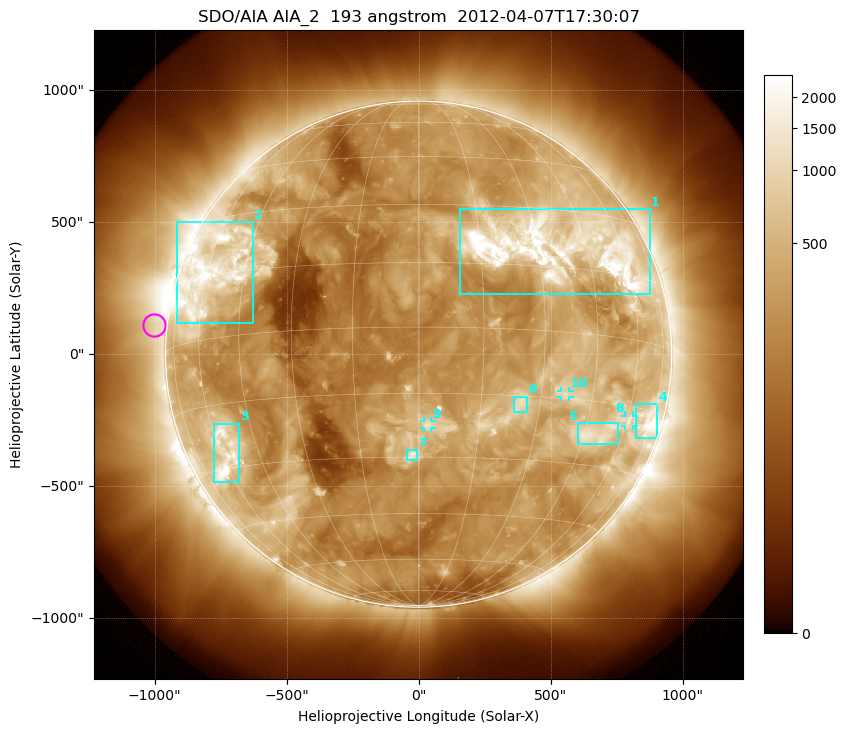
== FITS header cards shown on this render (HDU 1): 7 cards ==
TELESCOP= 'SDO/AIA'
INSTRUME= 'AIA_2'
WAVELNTH=                  193
WAVEUNIT= 'angstrom'
DATE-OBS= '2012-04-07T17:30:07.84'
CTYPE1  = 'HPLN-TAN'
CTYPE2  = 'HPLT-TAN'

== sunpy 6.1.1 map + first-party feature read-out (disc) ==
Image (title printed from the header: SDO/AIA AIA_2  193 angstrom  2012-04-07T17:30:07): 1024 x 1024 px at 2.4 arcsec/px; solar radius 959 arcsec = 399 px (full disc in frame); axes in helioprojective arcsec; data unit not stated in the header (colour bar unlabelled)
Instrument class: DISC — disc imager (sunpy class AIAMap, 193 A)
Bright regions (active regions / flare kernels): reference = the median radial profile (limb darkening/brightening removed); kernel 9 px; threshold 5 sigma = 758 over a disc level ~259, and >= 1.15x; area >= 12 px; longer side >= 10 px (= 24 arcsec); searched inside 0.97 R_sun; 10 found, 10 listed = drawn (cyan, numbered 1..; 3 of them under ~33 arcsec drawn as corner ticks so the feature stays visible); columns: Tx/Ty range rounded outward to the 5 arcsec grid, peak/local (2 s.f.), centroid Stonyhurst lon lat
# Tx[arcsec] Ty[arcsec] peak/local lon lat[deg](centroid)
1 155..875 225..550 23 +34 +19
2 -920..-625 115..500 8.3 -58 +16
3 -775..-680 -485..-265 7.1 -58 -27
4 825..905 -320..-190 6.6 +72 -17
5 605..755 -340..-260 5.6 +49 -22
6 360..410 -220..-160 5.6 +25 -17
7 -45..-5 -400..-365 6.4 -2 -29
8 780..815 -270..-230 3.9 +61 -18
9 20..50 -280..-255 4.7 +2 -22
10 540..570 -160..-140 5 +37 -14
Off-limb structures (1.02-1.3 R_sun): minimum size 162 px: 5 found; the strongest spans PA ~50..125 deg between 1.02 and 1.3 R_sun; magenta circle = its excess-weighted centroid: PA ~85 deg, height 1.05 R_sun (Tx ~-1000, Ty ~110 arcsec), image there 1.5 x the reference